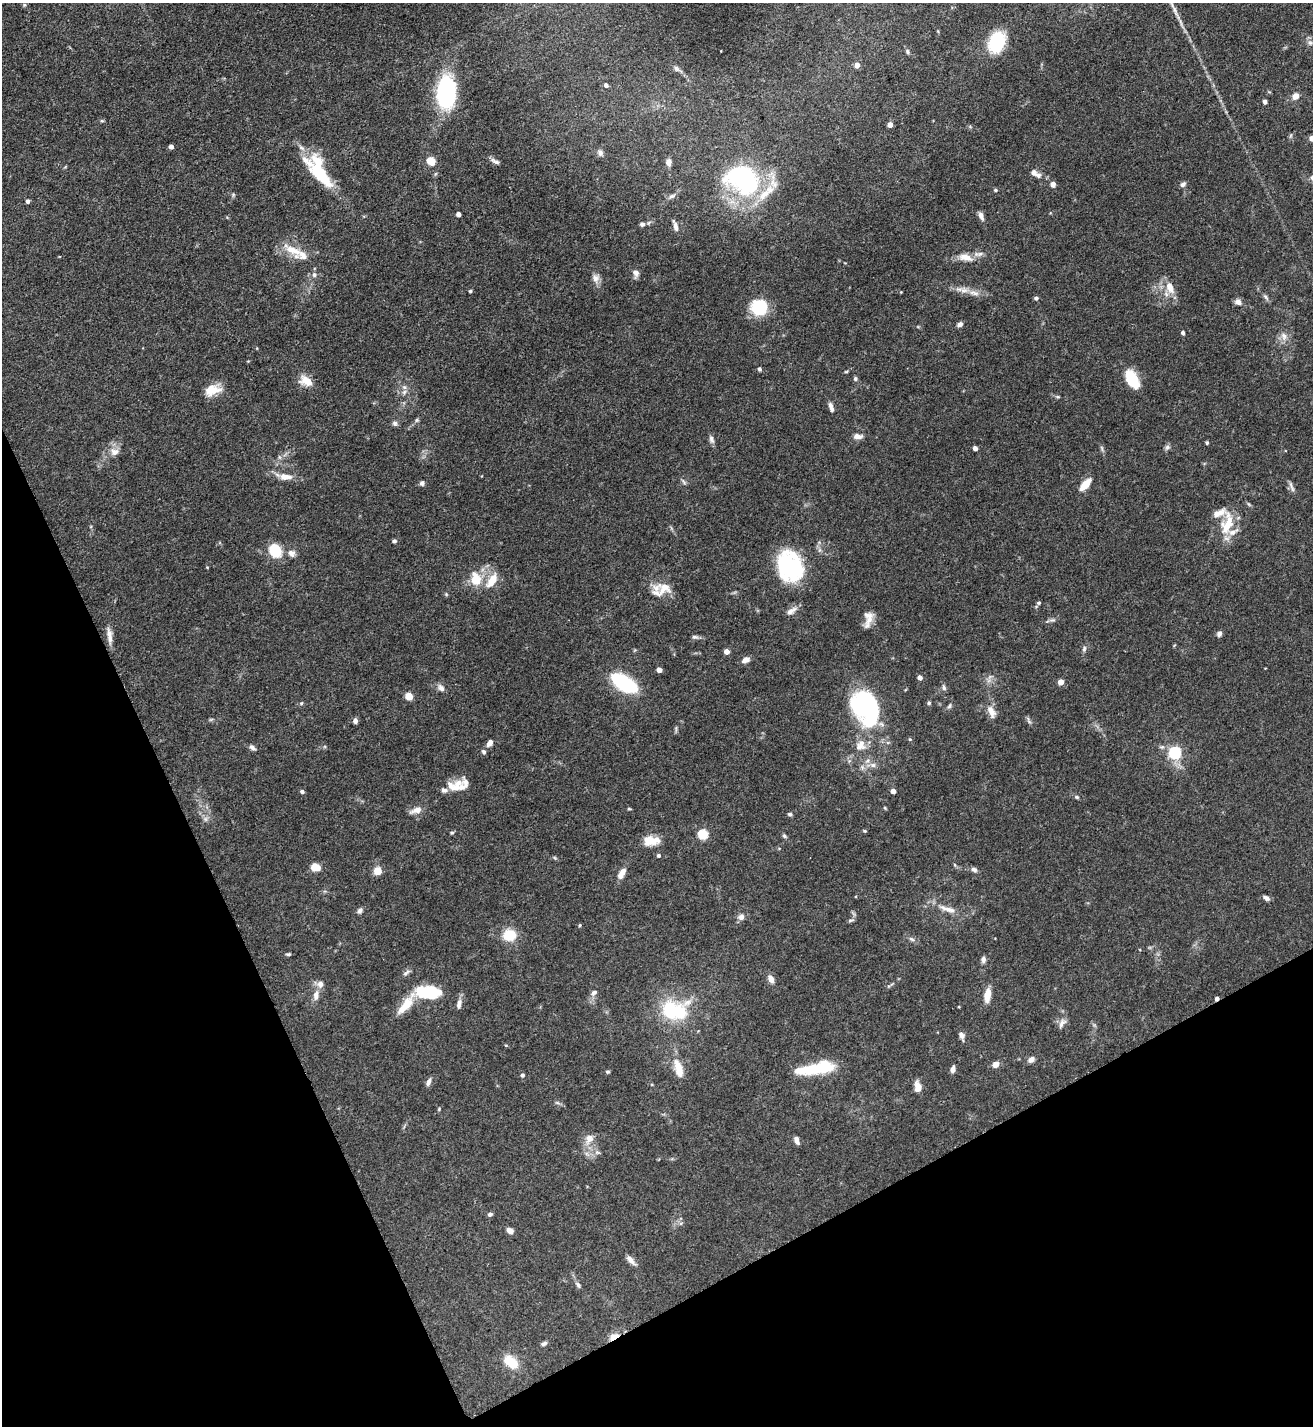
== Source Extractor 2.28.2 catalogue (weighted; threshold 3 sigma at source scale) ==
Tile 14 of 4 x 4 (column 2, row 4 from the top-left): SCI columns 1465-2775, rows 2-1425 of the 5688 x 5699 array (HDU 1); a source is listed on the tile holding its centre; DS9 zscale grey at full resolution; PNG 1315 x 1428 px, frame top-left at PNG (2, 3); no overlay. Shown black and unused: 23% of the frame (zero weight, under 3 of 5 exposures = <1% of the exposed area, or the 3 px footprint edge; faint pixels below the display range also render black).
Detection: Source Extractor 2.28.2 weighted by HDU 2 'WHT'; one run over the whole footprint, this tile lists its part. Background 0.0758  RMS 0.004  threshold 0.018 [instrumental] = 3 sigma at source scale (4.5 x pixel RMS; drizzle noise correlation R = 1.50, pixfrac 1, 0.05/0.05 arcsec/px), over >= 5 px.
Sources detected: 192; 3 inside a brighter object's white glare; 1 cosmic-ray / hot-pixel residue — not listed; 18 inside a brighter listed object's ellipse — not listed separately; the other 170 listed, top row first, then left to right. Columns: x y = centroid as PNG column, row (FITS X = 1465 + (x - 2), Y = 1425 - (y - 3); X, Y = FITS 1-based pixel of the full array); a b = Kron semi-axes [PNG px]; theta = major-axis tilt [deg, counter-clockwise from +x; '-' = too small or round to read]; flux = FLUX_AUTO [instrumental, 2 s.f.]
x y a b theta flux
24 5 5 3 - 0.42
996 42 19 14 72 23
1310 43 6 6 - 1.2
907 52 6 5 - 0.72
857 65 5 4 - 3.1
676 69 10 6 -45 1.2
606 85 4 4 - 1.2
446 92 24 13 89 63
1295 96 7 6 - 3.4
1265 101 4 4 - 1.6
102 121 6 3 -18 0.47
890 125 4 4 - 3.2
1312 138 4 4 - 4.3
171 146 4 4 - 2.1
600 153 9 7 -69 1.4
431 161 6 5 - 14
495 161 13 5 -27 1.4
669 162 6 5 - 2.3
1035 173 17 7 -29 2.7
321 175 42 18 -49 18
743 180 41 31 -31 57
1053 184 5 5 - 2.2
1183 184 7 6 - 1.2
995 190 5 4 - 0.7
672 196 9 5 21 1.1
28 201 5 4 - 1
458 214 4 4 - 2.2
981 216 9 5 -71 1.9
642 224 6 5 - 1.2
675 226 15 5 -74 1.7
293 250 30 13 -33 8.2
965 257 20 10 -14 4.5
636 273 9 7 -78 1.9
314 275 7 5 77 1.2
596 278 12 9 -81 2.3
1170 287 16 8 -69 5
470 291 3 3 - 0.64
901 292 3 3 - 0.26
974 293 15 7 -12 2.9
1266 297 9 5 -48 1
1036 298 4 4 - 1
1238 302 8 7 - 1.9
760 308 13 12 - 25
960 324 7 5 26 1.3
1183 333 4 4 - 0.92
1284 336 12 8 -77 2.4
759 369 4 4 - 0.83
846 372 5 3 - 0.39
855 379 5 5 - 0.82
1132 379 21 11 -61 11
306 381 17 11 -27 5.1
211 388 31 12 -11 5.6
404 392 8 5 45 1.2
1058 397 6 4 -18 0.51
831 406 10 6 -79 1.6
417 420 6 5 - 0.62
395 423 7 7 - 1.1
857 436 12 6 -1 2.2
711 439 11 6 -72 1.4
1207 442 4 4 - 0.56
1167 447 8 6 54 1
975 448 4 4 - 2.1
1102 448 9 3 -77 0.78
114 452 13 10 -18 3.1
285 477 17 8 -4 4.1
683 481 9 3 -60 0.75
422 483 6 6 - 1
1085 484 14 6 49 6.1
1291 487 17 4 -69 1.3
1249 504 8 3 -45 0.58
1227 526 23 17 62 11
394 541 5 5 - 0.77
275 550 10 8 -59 16
291 553 10 9 - 2
790 566 23 17 -69 51
207 567 3 3 - 0.32
476 579 21 14 -79 8.1
492 580 22 10 56 6.4
664 588 23 18 38 7.1
446 594 5 4 - 0.47
1039 603 5 4 - 0.66
791 611 16 7 32 2.3
869 620 14 11 54 3.9
1052 620 9 3 12 0.87
1219 634 7 6 - 1.3
109 636 22 6 -83 3
695 637 9 5 -8 0.98
1084 649 9 5 80 0.98
726 651 4 4 - 3.7
746 660 9 6 25 2.2
659 670 4 4 - 2.6
920 678 4 4 - 2.1
1061 682 5 4 - 3.8
625 683 28 12 -32 31
944 687 9 5 -74 0.95
441 688 10 7 -45 1.9
409 696 5 5 - 11
301 703 6 5 - 0.55
929 703 5 4 - 0.65
950 706 8 5 44 0.82
865 707 29 20 -53 82
991 712 17 9 -64 3.7
211 719 6 4 19 0.51
1029 720 12 4 -67 0.84
355 721 6 5 - 1.4
489 743 7 5 56 2.3
861 743 17 8 -64 3.5
252 747 8 6 -34 1.3
484 752 6 5 - 0.88
1175 752 6 6 - 54
873 765 9 6 -15 1.7
456 787 16 12 6 4.4
893 791 4 4 - 2.8
302 792 5 4 - 0.98
1077 797 6 5 - 0.63
629 809 6 3 -18 0.41
416 810 18 7 18 2.7
789 814 6 4 -16 0.68
205 819 7 4 -90 0.97
865 831 5 4 - 0.45
452 833 5 5 - 0.56
703 834 5 5 - 25
784 836 6 5 - 0.7
652 840 19 11 -8 5.6
659 855 5 5 - 0.76
316 867 10 7 -11 4.7
974 870 8 6 -33 1.3
378 871 6 6 - 7.1
621 875 12 8 76 2.3
1266 898 9 5 -32 1.2
947 909 30 7 -18 5
360 911 7 6 - 1.2
741 917 9 8 - 1.9
851 920 8 4 13 0.8
580 925 5 3 - 0.41
509 935 10 9 - 11
911 939 9 5 -27 1.1
288 954 6 4 7 0.62
983 959 7 5 88 1.4
406 973 12 5 37 1.2
771 979 10 6 -67 2.7
430 993 23 14 7 17
594 993 10 7 39 1.6
316 995 15 8 78 2.9
987 995 17 7 82 4.3
406 1004 42 9 49 9.5
459 1004 14 6 81 2.1
670 1011 19 14 -76 20
1062 1023 14 7 55 2
962 1036 11 6 -71 1.6
1031 1059 9 6 33 1.6
996 1064 6 6 - 2.8
678 1068 23 9 -74 6.8
815 1069 41 11 10 20
953 1069 8 5 79 1.5
607 1072 5 4 - 0.59
522 1075 5 4 - 0.88
428 1082 11 5 65 1.5
918 1087 11 6 -83 3.7
557 1103 6 4 -2 0.68
439 1109 5 4 - 0.41
589 1139 15 11 68 4
796 1140 9 5 -70 1.7
490 1214 6 4 18 0.95
510 1231 6 5 - 2.6
630 1260 15 6 -47 2.4
578 1285 9 5 -52 1
614 1337 12 6 29 4.3
544 1343 7 5 32 1
511 1362 18 11 -40 8.2
Overlapping masked pixels (flux is a lower limit): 1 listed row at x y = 614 1337
Isophote crosses this tile's border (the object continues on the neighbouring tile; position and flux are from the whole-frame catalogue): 1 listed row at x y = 1312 138